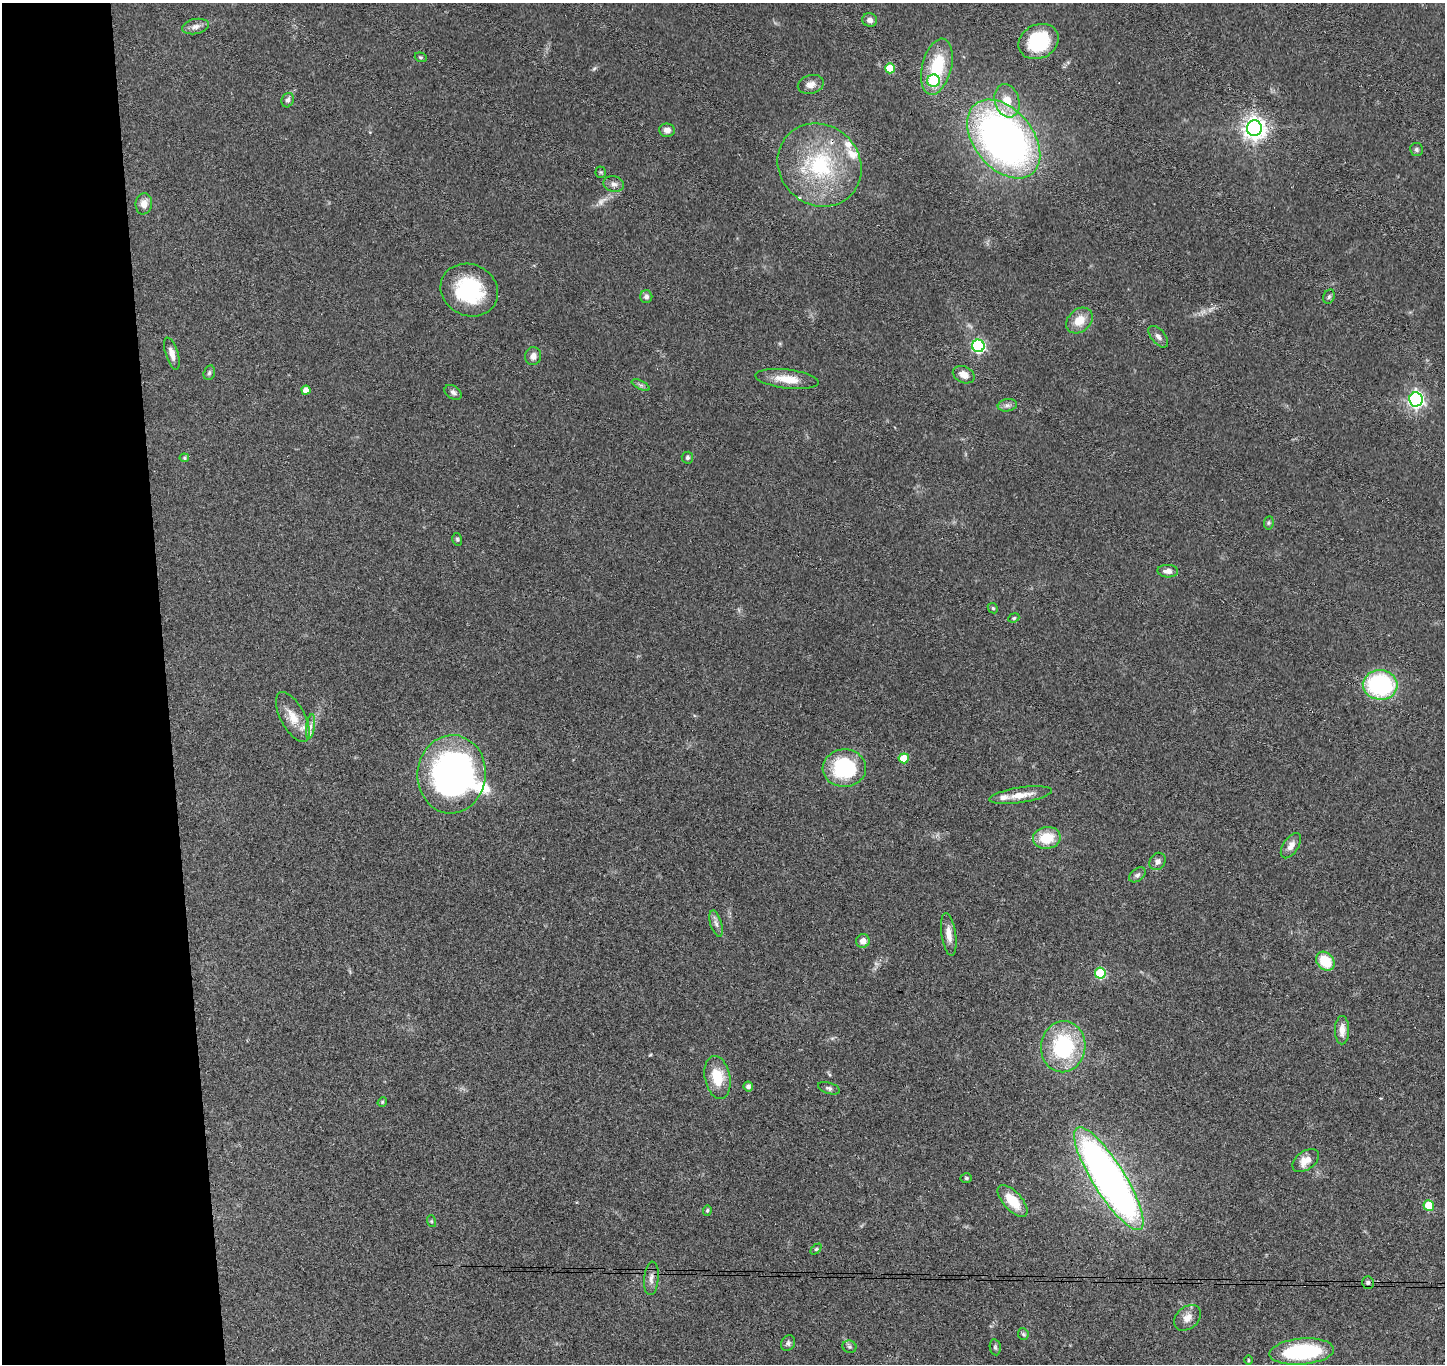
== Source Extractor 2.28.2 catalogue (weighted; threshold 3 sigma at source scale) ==
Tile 4 of 3 x 3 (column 1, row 2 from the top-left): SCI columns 58-1500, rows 1514-2875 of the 4442 x 4368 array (HDU 1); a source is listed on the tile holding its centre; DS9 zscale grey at full resolution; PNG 1447 x 1366 px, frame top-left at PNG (2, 3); each listed source drawn as its Kron ellipse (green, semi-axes under 4 px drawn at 4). Shown black and unused: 12% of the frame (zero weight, under 3 of 4 exposures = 6% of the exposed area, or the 3 px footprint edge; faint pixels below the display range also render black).
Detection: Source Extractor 2.28.2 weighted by HDU 2 'WHT'; one run over the whole footprint, this tile lists its part. Background 0.0792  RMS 0.0058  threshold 0.0261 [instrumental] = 3 sigma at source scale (4.5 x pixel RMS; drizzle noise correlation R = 1.50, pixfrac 1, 0.05/0.05 arcsec/px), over >= 5 px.
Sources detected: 89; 1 too faint to see at this stretch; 1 inside a brighter object's white glare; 1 cosmic-ray / hot-pixel residue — neither listed nor drawn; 6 inside a brighter listed object's ellipse — not listed separately; the other 80 listed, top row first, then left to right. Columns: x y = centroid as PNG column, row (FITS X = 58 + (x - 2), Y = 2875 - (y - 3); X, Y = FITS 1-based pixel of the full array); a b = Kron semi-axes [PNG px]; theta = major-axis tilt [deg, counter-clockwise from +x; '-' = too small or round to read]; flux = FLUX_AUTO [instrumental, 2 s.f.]
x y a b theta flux
870 20 7 6 - 2.9
195 26 13 7 11 3
1038 41 21 17 28 34
421 57 6 4 -19 0.87
937 67 29 14 76 29
890 68 5 5 - 19
934 81 6 6 - 31
811 84 13 9 14 4.3
288 100 7 6 - 2
1007 101 17 12 -72 9.6
1254 128 8 7 - 420
667 130 8 6 -7 3
1004 139 45 29 -50 290
1416 150 6 6 - 1.1
820 165 44 40 -42 60
601 172 5 5 - 0.8
614 184 10 8 -13 2.5
144 204 10 8 82 4.7
469 290 29 25 -26 43
646 297 6 6 - 1.9
1329 297 7 5 68 1.1
1079 321 15 11 42 9.1
1158 337 13 7 -50 2.6
978 346 6 6 - 88
172 354 16 6 -72 4.4
533 356 9 8 - 3.3
209 373 7 5 73 1.3
964 375 11 8 -26 4.7
787 379 32 9 -7 11
641 385 9 4 -26 1.4
306 390 4 4 - 5
453 392 9 6 -34 2.1
1416 399 7 6 - 170
1007 405 10 6 10 1.9
184 458 5 4 - 0.7
687 458 6 6 - 1.5
1269 523 7 5 83 0.91
457 539 6 5 - 0.89
1168 571 10 6 -3 3.1
993 608 5 4 - 0.82
1014 618 6 4 23 0.77
1380 685 17 14 -5 67
293 717 27 12 -62 9.9
310 726 12 4 83 2.4
904 758 5 5 - 15
844 768 22 19 2 46
452 774 39 34 84 210
1020 795 32 7 9 8.3
1047 838 14 11 8 15
1291 846 14 7 57 4
1158 861 9 7 57 2.4
1137 875 9 6 36 1.7
716 924 13 5 -74 2.5
949 934 21 7 -81 5.2
863 941 7 6 - 4.2
1325 961 10 8 -51 18
1100 973 5 5 - 39
1342 1030 14 7 90 5
1063 1047 25 22 83 51
718 1077 22 12 -79 16
748 1086 5 4 - 2.2
829 1088 11 5 -18 1.6
382 1102 5 4 - 0.66
1306 1161 15 9 36 6.8
966 1178 5 4 - 0.83
1109 1179 60 16 -58 390
1013 1201 20 9 -48 14
1429 1205 5 5 - 20
707 1211 5 4 - 0.86
431 1221 6 4 -72 0.63
816 1249 6 4 44 0.78
651 1278 17 7 85 3.4
1368 1283 6 5 - 1.2
1187 1318 15 11 41 4.9
1023 1334 6 5 - 0.97
788 1343 8 6 57 1.5
849 1347 7 6 - 1.2
995 1347 8 5 -80 1.1
1302 1352 32 13 5 50
1248 1360 5 3 - 0.57